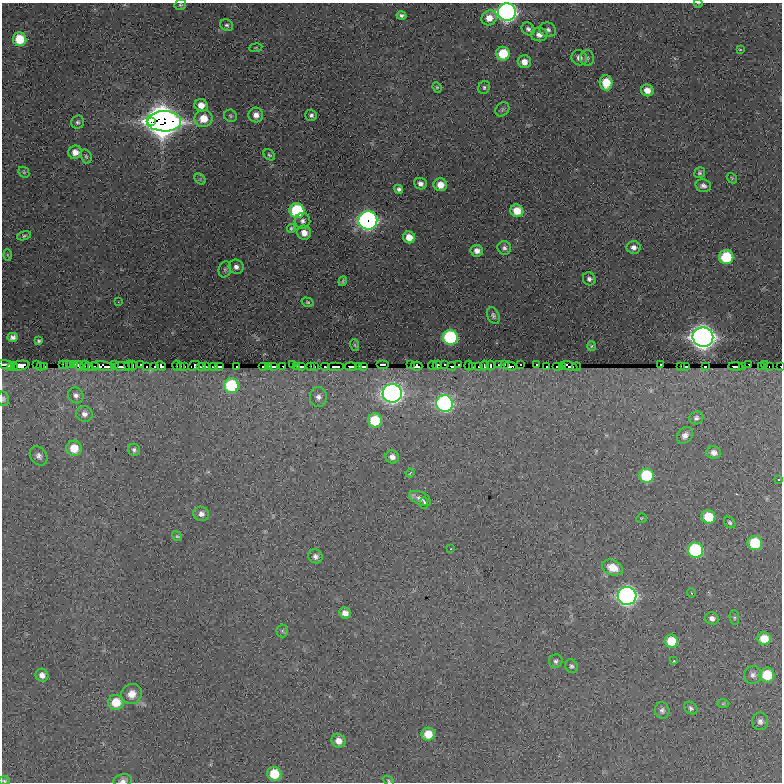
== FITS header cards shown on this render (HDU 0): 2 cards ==
NAXIS1  =                 780
NAXIS2  =                 780

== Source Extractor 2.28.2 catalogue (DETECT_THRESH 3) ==
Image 780 x 780 px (HDU 0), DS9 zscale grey, 1 PNG px = 1 image px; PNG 784 x 784 px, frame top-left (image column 1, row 780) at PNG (2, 3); each listed source drawn as its Kron ellipse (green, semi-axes under 4 px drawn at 4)
Background 1790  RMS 18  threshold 54.1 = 3 sigma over >= 5 px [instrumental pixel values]
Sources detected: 202; all 202 listed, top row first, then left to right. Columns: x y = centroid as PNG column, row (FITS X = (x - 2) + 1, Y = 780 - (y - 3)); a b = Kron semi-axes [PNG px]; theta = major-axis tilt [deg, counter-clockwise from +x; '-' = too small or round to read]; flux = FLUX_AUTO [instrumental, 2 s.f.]
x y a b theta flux
698 3 4 3 - 8.7e+02
180 5 6 5 - 1.8e+03
507 12 9 8 - 8.7e+05
401 16 5 4 - 3.2e+03
489 18 8 7 - 1.5e+04
227 25 7 5 -29 2.8e+03
528 29 7 6 - 3.6e+03
548 30 8 7 - 4.3e+03
539 34 8 7 - 8.0e+03
20 39 7 6 - 4.4e+04
256 48 6 3 8 1.2e+03
740 49 3 2 - 9.0e+02
503 54 7 7 - 4.0e+04
579 58 8 7 - 6.8e+03
587 58 8 7 - 3.2e+03
524 62 6 6 - 1.1e+04
606 83 7 6 - 3.1e+04
437 87 5 4 - 1.6e+03
484 87 6 5 - 2.7e+03
647 90 6 5 - 1.2e+04
201 105 7 6 - 1.3e+04
502 109 8 6 48 2.8e+03
256 115 7 7 - 8.4e+03
311 115 6 5 - 3.3e+03
230 116 6 6 - 2.2e+03
203 119 9 8 - 2.3e+04
152 121 4 3 - 3.2e+05
164 121 17 10 -1 5.3e+06
78 122 6 6 - 3.0e+03
75 152 7 6 - 1.1e+04
269 155 6 4 -42 2.0e+03
86 156 7 5 -73 2.5e+03
24 172 6 5 - 1.8e+03
700 173 5 5 - 2.3e+03
732 178 6 4 -48 1.5e+03
200 179 6 4 -45 2.0e+03
420 184 6 5 - 5.5e+03
440 185 6 6 - 1.3e+04
703 186 8 6 -12 4.3e+03
399 189 4 4 - 3.2e+03
297 211 7 7 - 1.0e+05
517 211 6 6 - 2.2e+04
368 220 9 9 - 7.8e+05
302 221 8 7 - 4.9e+03
291 228 4 4 - 1.5e+03
304 233 7 7 - 1.2e+04
24 236 7 4 15 2.1e+03
409 237 6 5 - 1.5e+04
634 247 7 6 - 5.7e+03
504 248 7 6 - 3.9e+03
477 251 6 6 - 7.8e+03
7 255 6 4 -87 1.5e+03
726 257 7 7 - 6.9e+04
236 267 8 7 - 5.5e+03
225 269 8 6 75 3.1e+03
589 279 7 6 - 4.2e+03
343 281 5 3 - 2.0e+03
118 302 2 2 - 7.8e+02
307 302 6 4 -16 1.9e+03
493 316 9 6 -65 3.4e+03
13 337 5 4 - 4.3e+03
450 337 7 7 - 1.8e+05
703 337 10 9 - 1.8e+06
39 341 3 3 - 1.6e+03
355 345 6 3 -70 1.1e+03
591 346 5 3 - 1.0e+03
36 364 3 3 - 2.3e+05
62 364 3 3 - 2.2e+05
66 364 3 3 - 2.3e+05
71 364 3 3 - 1.7e+05
74 364 3 3 - 2.3e+05
114 364 3 3 - 2.3e+05
140 364 3 3 - 2.2e+05
292 364 3 3 - 2.3e+05
383 364 6 3 0 7.1e+05
411 364 3 3 - 2.2e+05
444 364 3 3 - 2.2e+05
458 364 3 3 - 2.2e+05
499 364 3 3 - 2.2e+05
504 364 3 3 - 2.2e+05
520 364 3 3 - 2.2e+05
536 364 3 3 - 2.2e+05
660 364 3 3 - 2.2e+05
749 364 3 3 - 1.6e+05
765 364 3 3 - 2.3e+05
6 365 8 4 -10 1.4e+06
133 365 5 3 - 4.8e+05
433 365 4 3 - 4.2e+05
437 365 5 4 - 6.6e+05
20 366 9 4 11 2.0e+06
79 366 5 3 - 6.1e+05
85 366 5 3 - 4.8e+05
103 366 13 4 -7 1.7e+06
128 366 5 3 - 4.9e+05
161 366 5 4 - 7.3e+05
177 366 5 3 - 4.2e+05
194 366 6 4 27 5.8e+05
283 366 3 3 - 1.6e+05
315 366 3 3 - 1.6e+05
351 366 6 3 -3 6.5e+05
416 366 6 4 0 9.7e+05
452 366 4 3 - 4.1e+05
469 366 5 3 - 4.8e+05
485 366 5 3 - 4.8e+05
490 366 5 3 - 4.8e+05
510 366 6 4 -15 8.4e+05
570 366 9 3 -20 9.7e+05
736 366 8 3 -2 8.9e+05
780 366 3 2 - 1.8e+05
12 367 5 3 - 2.2e+05
41 367 3 3 - 2.3e+05
44 367 3 3 - 2.2e+05
88 367 3 3 - 2.3e+05
94 367 6 3 -5 4.8e+05
122 367 8 3 0 9.7e+05
147 367 3 3 - 2.2e+05
154 367 3 3 - 2.2e+05
180 367 3 3 - 2.3e+05
184 367 3 3 - 2.2e+05
202 367 5 3 - 4.7e+05
206 367 3 3 - 2.2e+05
214 367 5 3 - 4.7e+05
220 367 5 3 - 4.7e+05
236 367 3 3 - 2.2e+05
264 367 5 3 - 4.7e+05
268 367 3 3 - 2.3e+05
274 367 5 3 - 4.7e+05
296 367 3 3 - 2.3e+05
301 367 5 3 - 4.7e+05
311 367 3 3 - 2.2e+05
326 367 5 3 - 4.7e+05
335 367 8 3 0 9.5e+05
358 367 3 3 - 2.2e+05
364 367 5 3 - 4.7e+05
472 367 3 3 - 2.2e+05
479 367 3 3 - 2.2e+05
547 367 3 3 - 2.2e+05
558 367 5 3 - 4.7e+05
562 367 3 3 - 2.3e+05
576 367 4 3 - 2.1e+05
680 367 3 3 - 2.2e+05
686 367 5 3 - 4.7e+05
705 367 4 3 - 3.5e+05
742 367 4 3 - 2.2e+05
761 367 3 3 - 1.0e+05
769 367 3 2 - 9.9e+04
231 385 7 7 - 9.3e+04
392 393 9 9 - 8.4e+05
76 395 8 7 - 4.9e+03
318 397 10 8 89 6.1e+03
3 399 7 5 -78 2.7e+03
445 403 8 8 - 4.4e+05
84 414 8 8 - 6.4e+03
696 418 7 6 - 3.5e+03
375 420 7 7 - 4.9e+04
685 435 9 7 51 6.2e+03
74 448 8 7 - 2.5e+04
134 450 6 5 - 3.0e+03
714 453 7 6 - 6.2e+03
39 456 10 8 -54 5.7e+03
392 457 7 6 - 6.6e+03
410 473 4 2 - 9.8e+02
647 476 7 7 - 8.7e+04
779 479 3 3 - 2.9e+03
420 498 12 6 -25 7.1e+03
424 503 6 4 90 1.6e+03
201 514 8 7 - 6.3e+03
708 517 7 7 - 3.4e+04
641 518 5 4 - 1.2e+03
730 523 6 5 - 2.2e+03
177 536 5 4 - 1.6e+03
755 543 7 7 - 6.8e+04
451 549 2 2 - 7.6e+02
695 550 8 7 - 1.6e+05
315 556 7 7 - 5.0e+03
612 568 11 7 -19 1.8e+04
691 593 4 3 - 9.3e+02
627 596 9 9 - 8.2e+05
345 613 6 5 - 8.7e+03
734 617 7 5 -84 2.2e+03
712 618 7 6 - 5.3e+03
282 631 6 6 - 2.2e+03
764 639 7 6 - 2.3e+04
671 641 7 6 - 2.9e+04
556 661 7 6 - 3.2e+03
674 661 3 3 - 1.7e+03
571 666 7 6 - 3.0e+03
42 675 7 6 - 7.1e+03
753 675 9 8 - 5.9e+03
767 675 7 7 - 3.7e+04
132 694 11 9 38 1.3e+04
116 702 7 7 - 3.0e+04
723 704 6 4 1 1.3e+03
691 708 7 5 -41 3.1e+03
662 710 8 7 - 4.1e+03
760 721 9 8 - 5.1e+03
428 734 6 6 - 2.2e+04
338 741 7 6 - 1.1e+04
274 774 7 7 - 4.1e+04
4 781 6 4 -3 2.0e+03
123 781 9 6 11 4.6e+03
388 781 6 4 -43 1.6e+03
At the frame edge (FLAGS 8, measured only in part): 9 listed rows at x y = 698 3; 180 5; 507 12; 6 365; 780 366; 3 399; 4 781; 123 781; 388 781